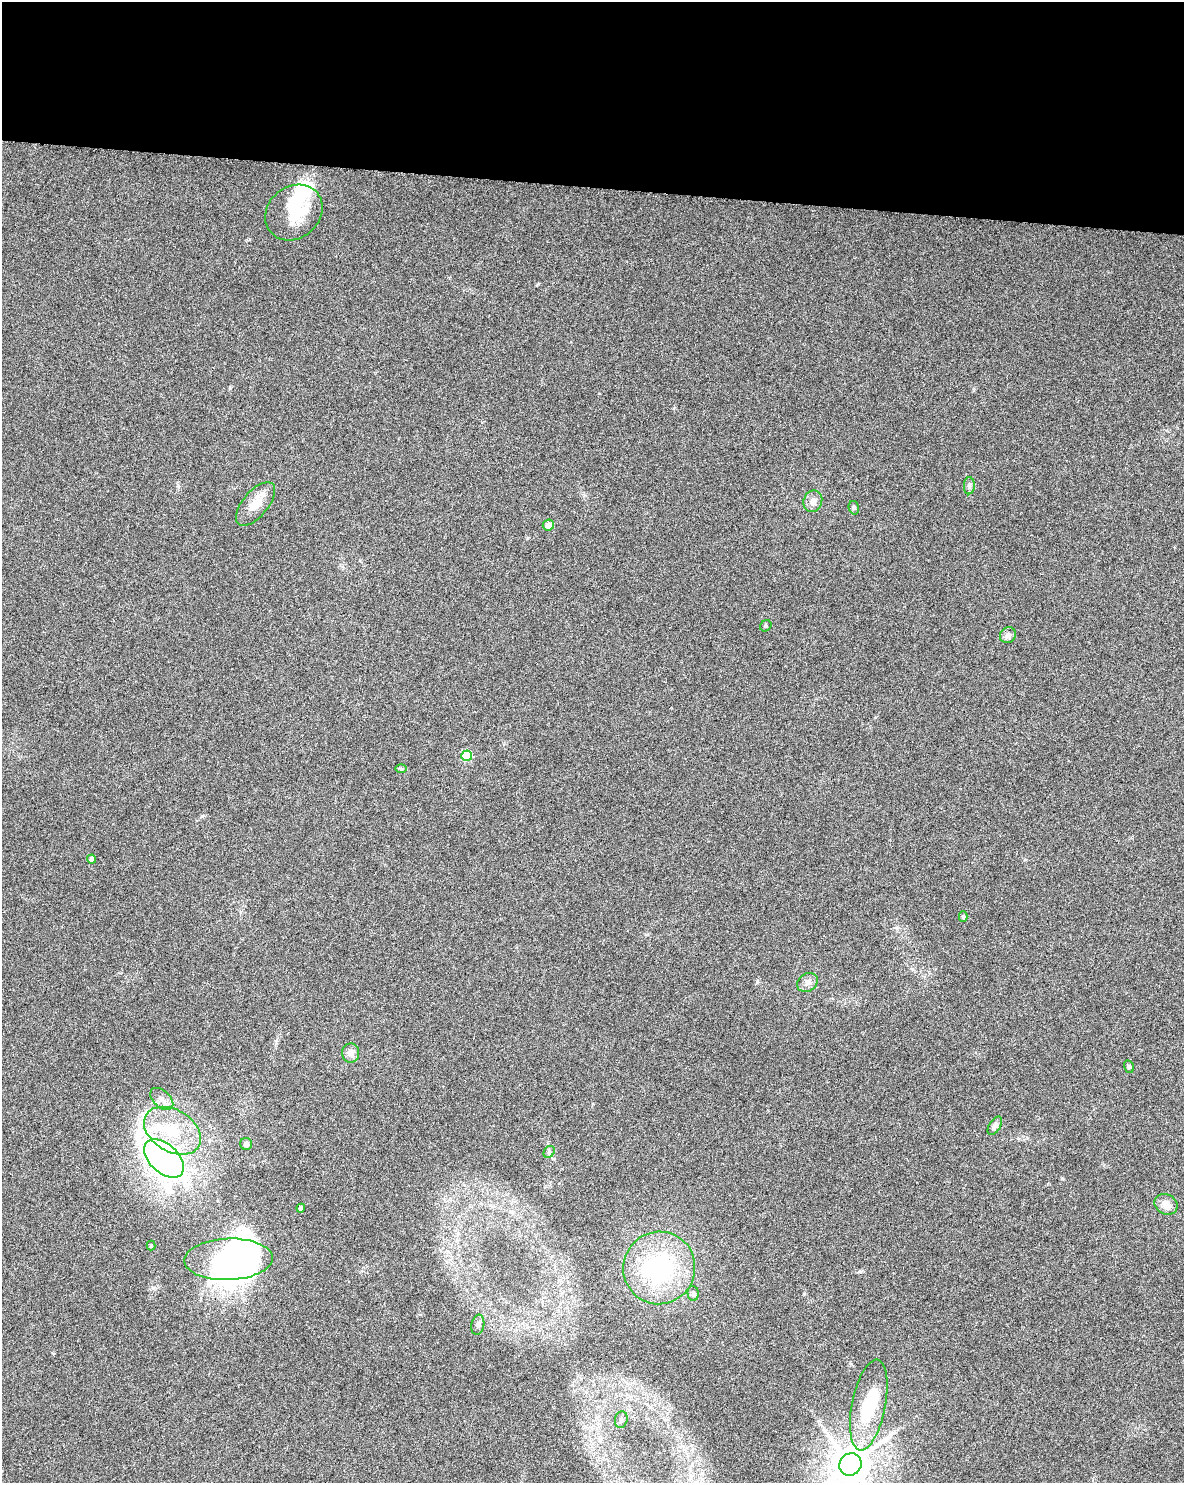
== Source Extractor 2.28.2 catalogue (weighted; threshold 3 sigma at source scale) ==
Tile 3 of 4 x 3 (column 3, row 1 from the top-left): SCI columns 2366-3547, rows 3192-4672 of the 4740 x 4960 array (HDU 1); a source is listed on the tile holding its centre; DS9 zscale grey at full resolution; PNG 1186 x 1485 px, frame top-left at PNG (2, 2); each listed source drawn as its Kron ellipse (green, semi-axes under 4 px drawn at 4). Shown black and unused: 13% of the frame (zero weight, under 3 of 6 exposures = <1% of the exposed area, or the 3 px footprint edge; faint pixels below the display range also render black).
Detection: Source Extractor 2.28.2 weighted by HDU 2 'WHT'; one run over the whole footprint, this tile lists its part. Background 0.0175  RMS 0.0035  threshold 0.0143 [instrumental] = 3 sigma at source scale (4.09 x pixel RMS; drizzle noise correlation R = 1.36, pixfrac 0.8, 0.0396/0.0396 arcsec/px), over >= 5 px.
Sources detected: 38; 6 inside a brighter object's white glare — neither listed nor drawn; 1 inside a brighter listed object's ellipse — not listed separately; the other 31 listed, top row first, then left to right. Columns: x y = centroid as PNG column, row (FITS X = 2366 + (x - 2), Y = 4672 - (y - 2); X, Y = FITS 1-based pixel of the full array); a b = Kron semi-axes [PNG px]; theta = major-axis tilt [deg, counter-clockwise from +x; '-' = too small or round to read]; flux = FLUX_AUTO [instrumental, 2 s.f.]
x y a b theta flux
294 212 30 26 40 13
969 486 8 5 88 0.82
813 501 11 9 70 2
255 504 26 12 50 5.5
854 508 7 5 -76 0.6
548 525 6 5 - 2.2
766 626 6 5 - 0.53
1008 635 8 7 - 1.4
467 756 5 5 - 16
401 768 6 4 -1 0.41
91 859 4 4 - 1.7
963 916 5 4 - 0.45
807 983 11 8 32 1.6
351 1053 9 8 - 2
1129 1067 6 5 - 0.61
162 1099 13 8 -43 1.9
995 1126 10 5 57 1.4
172 1131 31 21 -31 16
246 1144 6 6 - 1.5
549 1152 6 5 - 0.63
164 1158 24 14 -43 150
1166 1204 12 10 -29 2.7
301 1208 4 4 - 1.1
151 1245 5 4 - 0.38
228 1259 44 20 2 68
659 1268 36 36 - 39
693 1293 7 5 -87 0.78
478 1325 10 6 80 1
869 1405 46 16 79 18
621 1420 8 6 76 0.88
850 1464 11 10 - 980
Isophote crosses this tile's border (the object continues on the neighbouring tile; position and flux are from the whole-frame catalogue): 1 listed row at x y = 850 1464
Unlisted compact peaks at least as high as the median listed source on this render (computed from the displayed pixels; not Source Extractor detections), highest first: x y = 202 816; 538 284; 230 388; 527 538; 860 1272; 153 1288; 757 982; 178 486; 1025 860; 897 928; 674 408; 53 1353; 593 1104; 804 1294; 1027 1138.